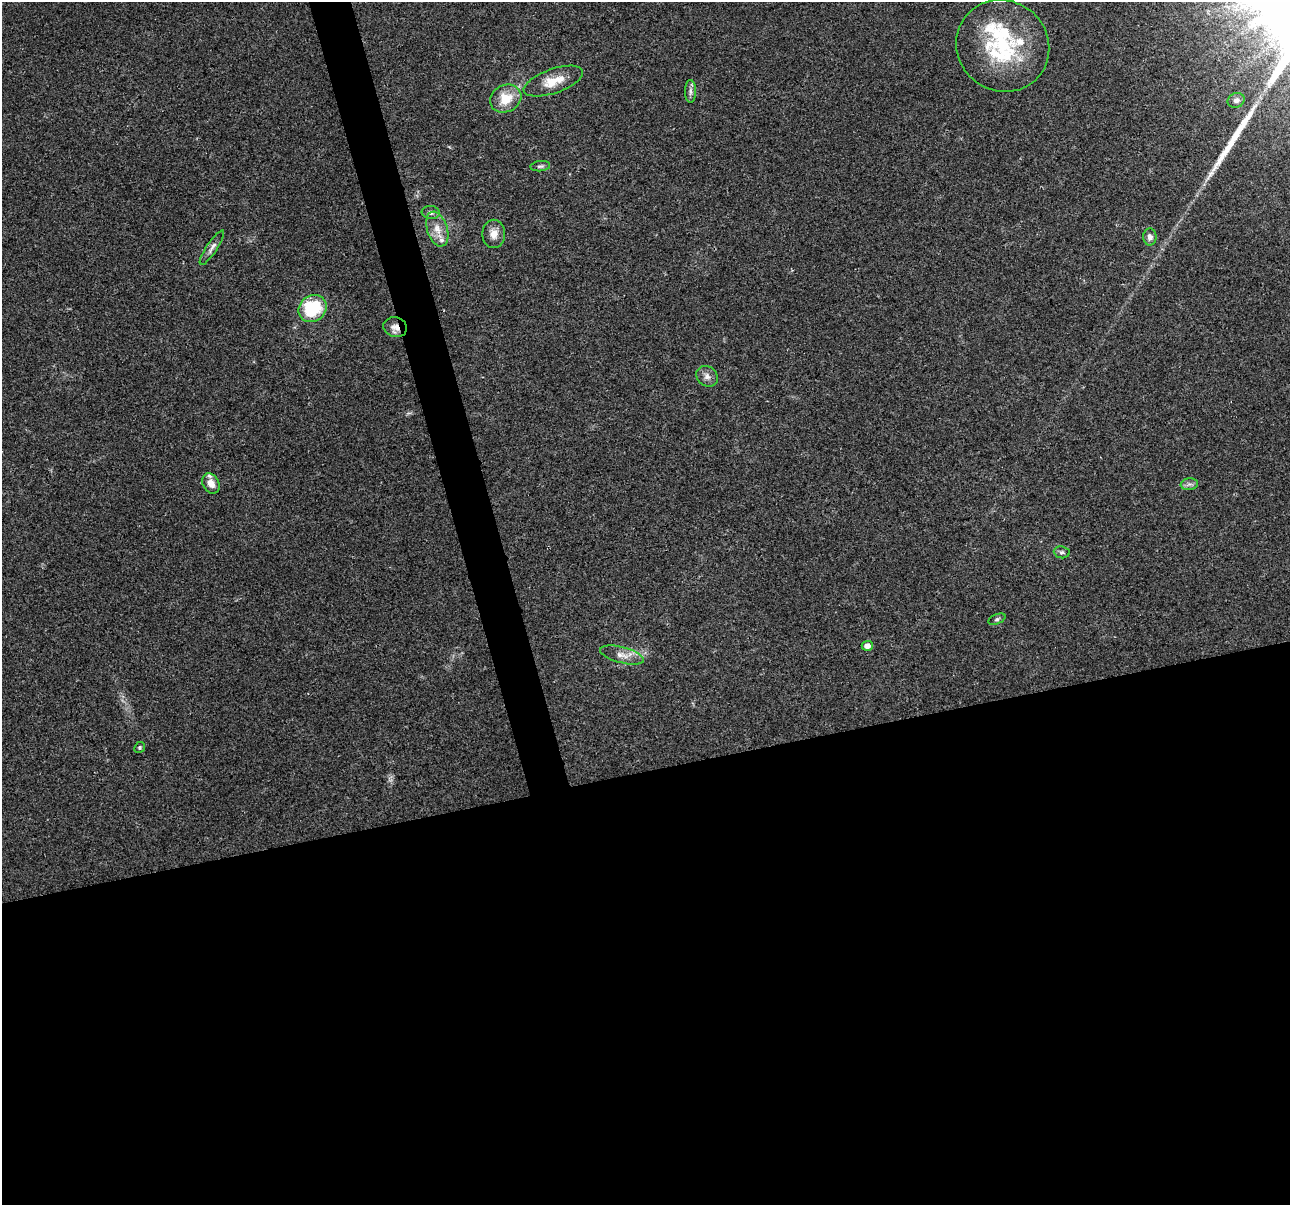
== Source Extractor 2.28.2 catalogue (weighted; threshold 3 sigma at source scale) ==
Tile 15 of 4 x 4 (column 3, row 4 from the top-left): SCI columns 2579-3866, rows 94-1296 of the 5155 x 4952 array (HDU 1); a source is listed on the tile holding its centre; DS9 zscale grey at full resolution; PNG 1292 x 1207 px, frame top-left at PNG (2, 2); each listed source drawn as its Kron ellipse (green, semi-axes under 4 px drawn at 4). Shown black and unused: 38% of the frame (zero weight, under 2 of 3 exposures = <1% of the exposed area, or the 3 px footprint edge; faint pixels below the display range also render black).
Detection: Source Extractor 2.28.2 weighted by HDU 2 'WHT'; one run over the whole footprint, this tile lists its part. Background 0.0234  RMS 0.0043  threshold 0.0193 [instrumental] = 3 sigma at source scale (4.5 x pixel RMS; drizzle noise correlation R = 1.50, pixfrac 1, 0.0396/0.0396 arcsec/px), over >= 5 px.
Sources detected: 25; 1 long thin detection or spike segment (spike, bleed or trail) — neither listed nor drawn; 3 inside a brighter listed object's ellipse — not listed separately; the other 21 listed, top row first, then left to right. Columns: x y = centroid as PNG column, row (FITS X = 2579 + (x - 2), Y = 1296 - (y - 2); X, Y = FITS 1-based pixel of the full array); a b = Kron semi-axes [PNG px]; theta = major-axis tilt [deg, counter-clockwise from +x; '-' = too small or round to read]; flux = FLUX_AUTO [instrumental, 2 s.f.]
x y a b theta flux
1003 46 47 45 -38 46
553 81 31 12 19 8.4
690 91 11 5 -90 1.5
506 99 16 13 27 9.3
1236 100 9 7 23 1.7
540 166 10 5 6 1.1
431 212 9 6 -8 1.4
437 229 18 10 -72 4.9
494 234 14 11 -90 3.9
1150 237 8 6 -89 1.8
212 248 21 5 57 2.2
313 308 15 12 40 27
395 327 12 10 -16 3
707 376 11 9 -39 2.5
211 483 11 8 -59 4.3
1189 484 8 6 7 1.3
1062 552 8 6 -6 1.1
997 619 9 5 23 0.92
867 646 5 5 - 2.9
622 655 22 8 -14 4.1
140 747 6 5 - 0.67
Overlapping masked pixels (flux is a lower limit): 1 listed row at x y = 395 327